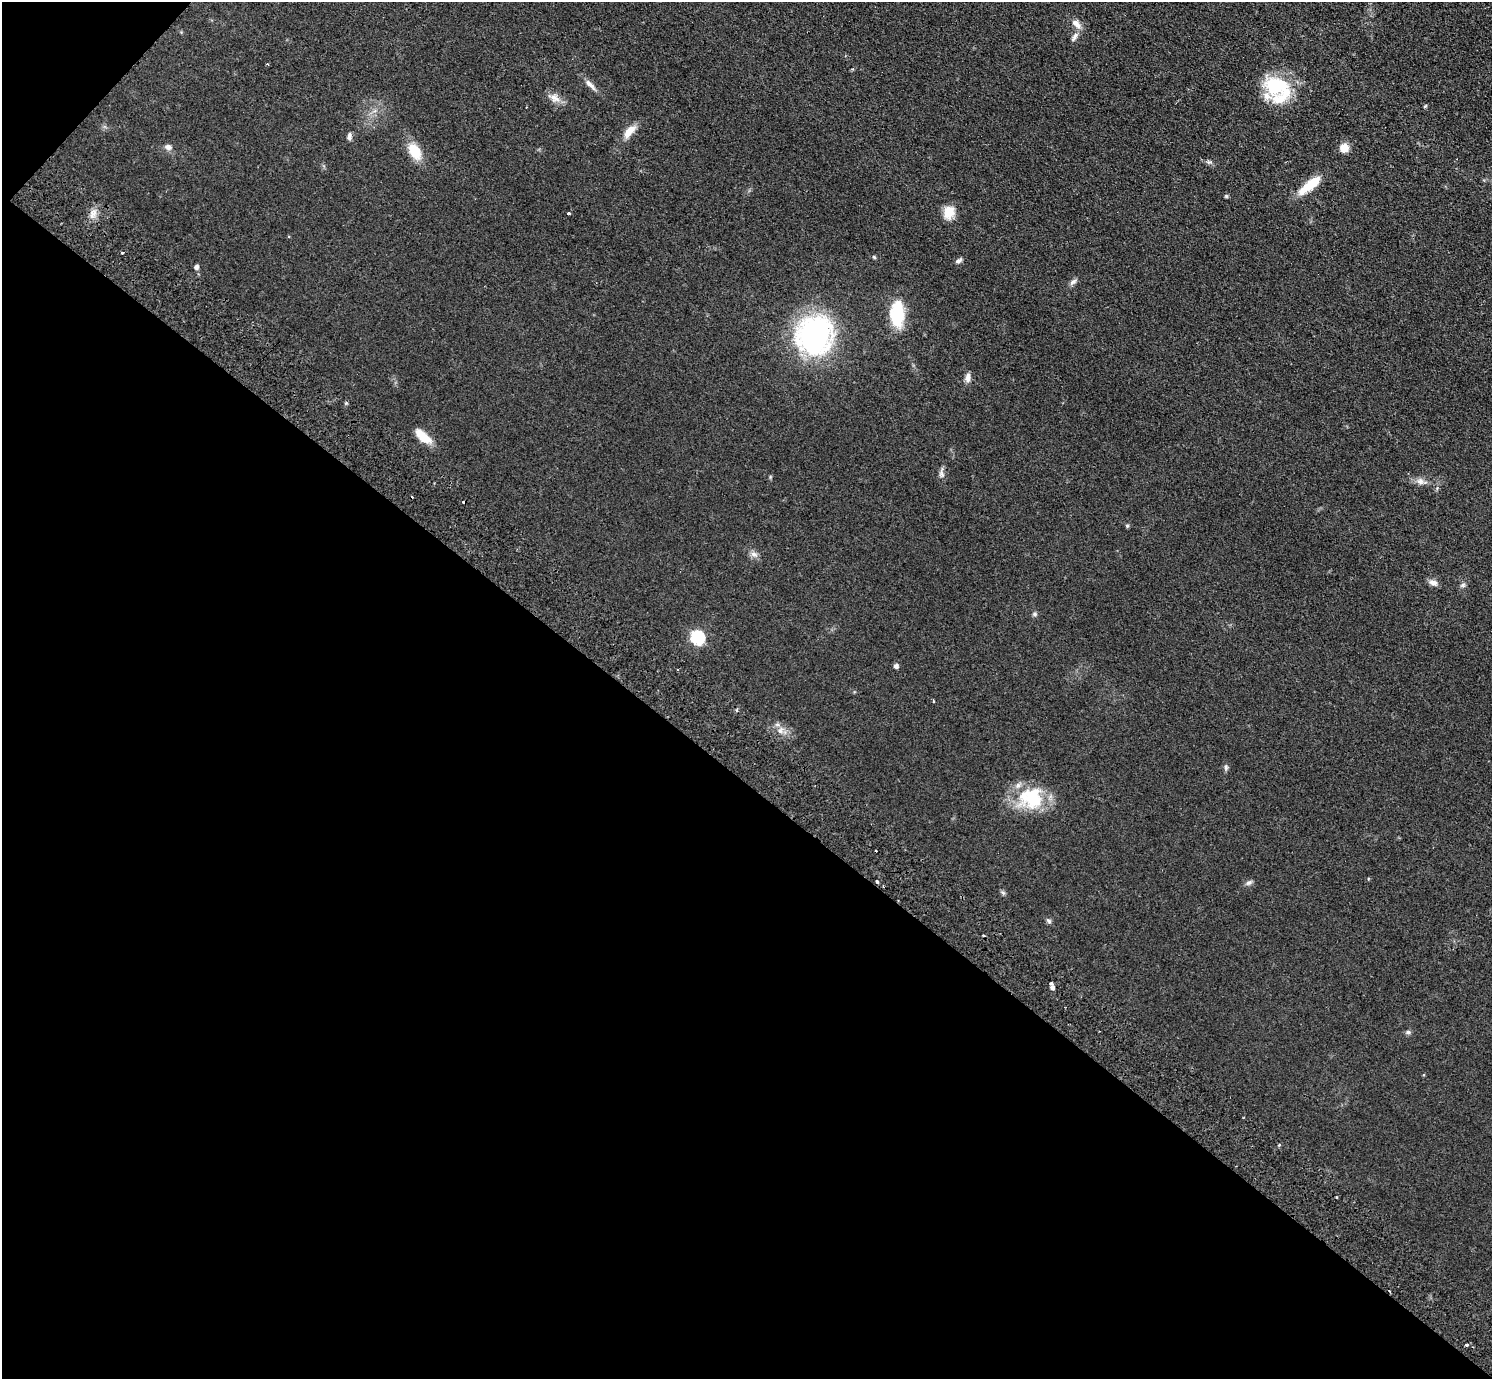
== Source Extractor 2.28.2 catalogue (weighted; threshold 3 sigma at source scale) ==
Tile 9 of 4 x 4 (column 1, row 3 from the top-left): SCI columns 41-1530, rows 1582-2958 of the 6042 x 6058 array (HDU 1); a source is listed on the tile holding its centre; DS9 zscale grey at full resolution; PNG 1494 x 1381 px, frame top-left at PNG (2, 2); no overlay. Shown black and unused: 44% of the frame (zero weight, under 2 of 3 exposures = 3% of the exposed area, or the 3 px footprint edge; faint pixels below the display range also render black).
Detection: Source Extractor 2.28.2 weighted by HDU 2 'WHT'; one run over the whole footprint, this tile lists its part. Background 0.0829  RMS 0.0076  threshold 0.0344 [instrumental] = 3 sigma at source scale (4.5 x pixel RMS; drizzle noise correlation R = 1.50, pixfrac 1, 0.05/0.05 arcsec/px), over >= 5 px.
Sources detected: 55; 5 cosmic-ray / hot-pixel residue — not listed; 2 inside a brighter listed object's ellipse — not listed separately; the other 48 listed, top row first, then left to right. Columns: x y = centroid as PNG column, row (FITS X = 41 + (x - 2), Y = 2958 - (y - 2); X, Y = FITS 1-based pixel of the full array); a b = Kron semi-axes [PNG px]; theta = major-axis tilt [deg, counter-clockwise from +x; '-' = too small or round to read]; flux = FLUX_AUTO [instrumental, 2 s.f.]
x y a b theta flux
1076 24 16 8 -41 5.3
1075 37 14 6 60 3.4
267 64 3 2 - 0.75
590 84 19 6 -46 4.7
1277 86 38 24 -23 42
553 97 15 10 -47 5.8
629 131 18 8 48 9
349 136 9 5 83 2.5
168 147 9 7 -21 3
1344 148 9 9 - 8
415 151 19 11 -62 17
1310 185 32 10 38 17
1226 196 5 5 - 1
949 212 16 13 75 10
93 214 15 7 50 5.1
569 214 3 3 - 5.9
122 253 3 3 - 1.2
874 257 6 3 -45 0.91
958 261 9 5 32 2
196 267 5 5 - 2.5
1073 282 11 6 36 2.4
897 314 32 16 -88 29
815 335 36 34 64 160
968 378 11 7 84 4
423 436 21 9 -40 13
941 474 11 7 -81 2.7
1420 481 11 7 -25 3.9
1127 526 5 4 - 1.1
754 554 11 7 -30 3.3
1433 582 12 7 -21 3.5
1463 585 7 6 - 1.6
1034 614 7 5 -2 1.5
697 637 7 6 - 100
896 666 5 4 - 2.8
934 701 4 3 - 0.95
736 710 4 3 - 1
780 731 8 7 - 3.6
1226 767 8 5 -89 1.6
1031 798 33 29 -6 39
877 882 3 3 - 2.5
1249 883 9 5 11 2.1
1003 893 7 4 -20 1.2
1049 921 8 4 -45 1.5
1051 983 3 3 - 1.8
1052 987 4 4 - 2.5
1408 1032 6 6 - 1.5
1336 1197 3 2 - 0.6
1467 1345 3 3 - 1.3